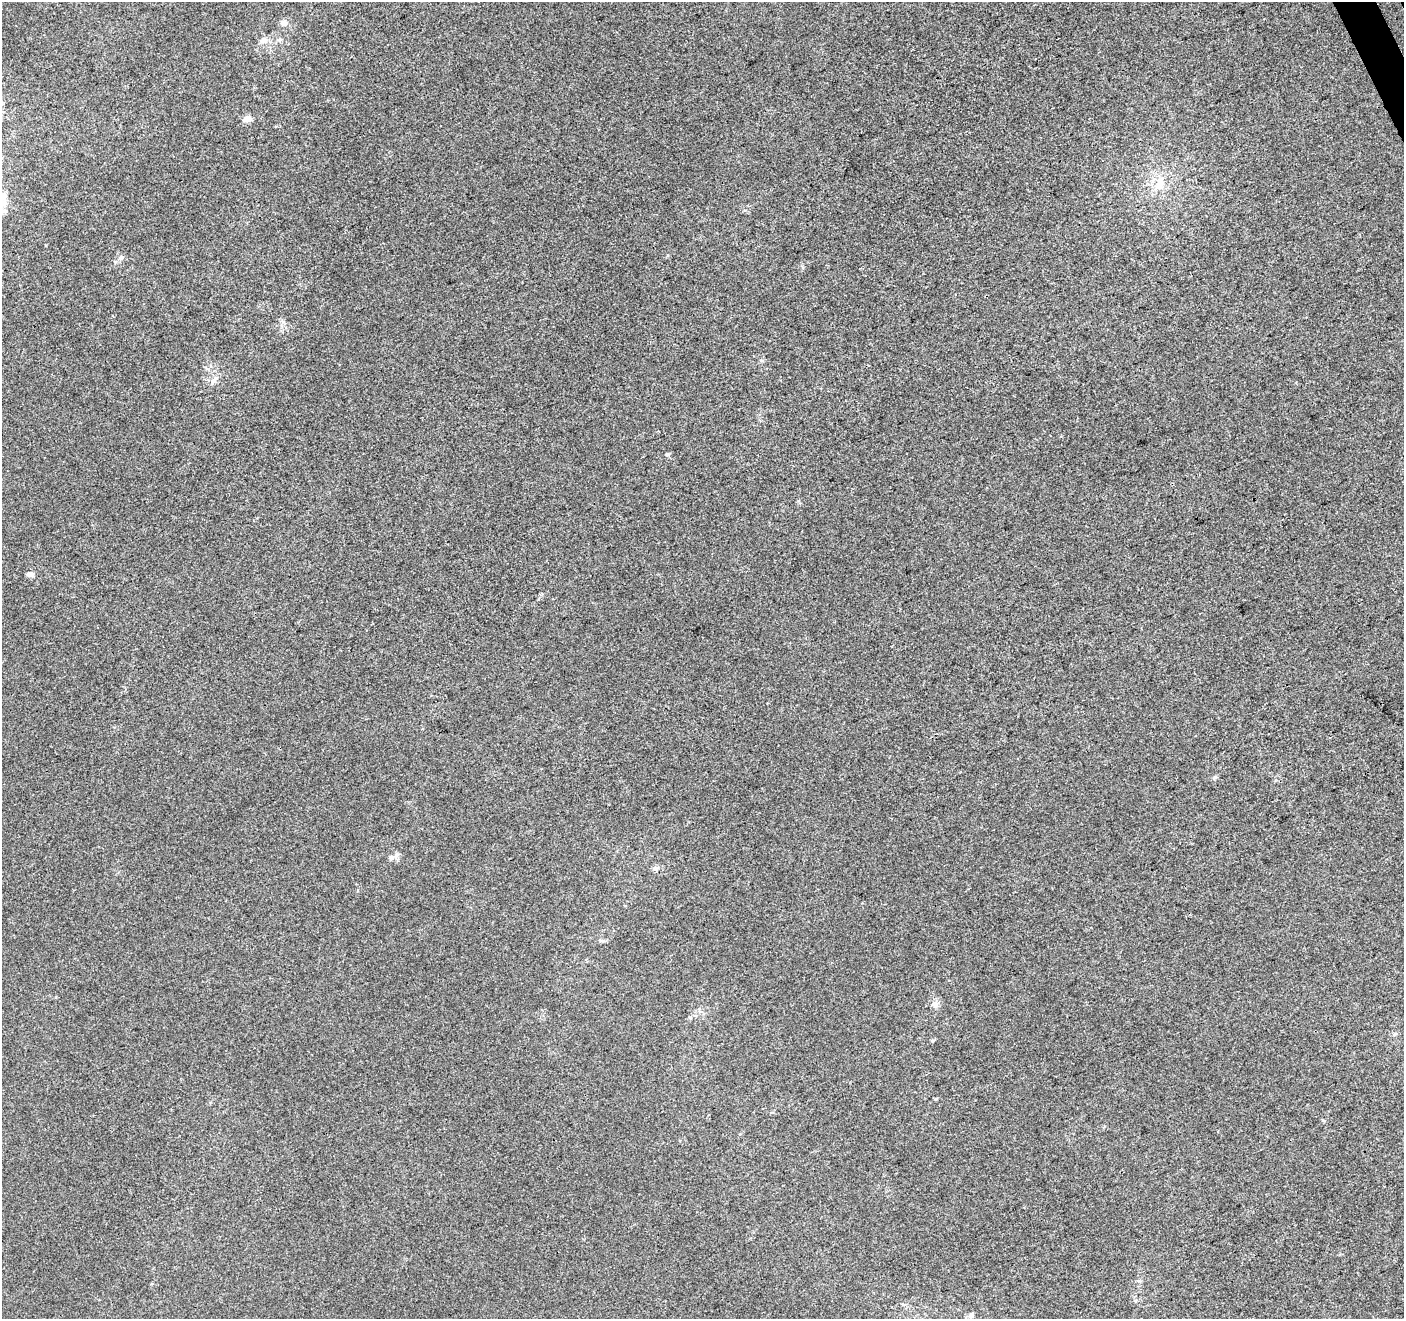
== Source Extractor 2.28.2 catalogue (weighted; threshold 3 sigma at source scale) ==
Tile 10 of 4 x 4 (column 2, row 3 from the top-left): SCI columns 1459-2860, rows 1488-2804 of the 5718 x 5551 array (HDU 1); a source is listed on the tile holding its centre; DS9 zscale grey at full resolution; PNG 1406 x 1321 px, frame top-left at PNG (2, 2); no overlay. Shown black and unused: <1% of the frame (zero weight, under 3 of 4 exposures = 5% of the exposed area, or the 3 px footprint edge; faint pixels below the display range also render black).
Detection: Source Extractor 2.28.2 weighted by HDU 2 'WHT'; one run over the whole footprint, this tile lists its part. Background -5.36e-04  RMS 0.0047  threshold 0.021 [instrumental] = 3 sigma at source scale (4.5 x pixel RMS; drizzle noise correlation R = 1.50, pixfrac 1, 0.0396/0.0396 arcsec/px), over >= 5 px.
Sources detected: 20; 1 cosmic-ray / hot-pixel residue — not listed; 1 inside a brighter listed object's ellipse — not listed separately; the other 18 listed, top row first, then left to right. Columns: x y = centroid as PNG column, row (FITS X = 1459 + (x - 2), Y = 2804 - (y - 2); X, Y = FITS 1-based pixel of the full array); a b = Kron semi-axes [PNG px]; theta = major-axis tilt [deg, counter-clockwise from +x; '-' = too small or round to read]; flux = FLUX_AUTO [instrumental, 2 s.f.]
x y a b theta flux
284 23 11 9 20 2.1
263 40 10 8 30 2.8
247 119 8 6 7 4
1159 184 21 10 84 6.8
3 198 21 11 -80 7.1
121 257 9 5 20 1.2
762 360 6 5 - 0.77
215 378 9 6 43 2.1
667 454 6 4 -12 0.73
29 574 8 6 0 1.7
1215 777 7 4 45 0.76
396 855 8 7 - 1.5
655 868 7 6 - 1.3
602 941 8 5 -18 0.97
935 1005 11 8 -39 2.2
1395 1034 5 5 - 0.73
933 1041 6 4 4 0.65
971 1316 7 7 - 1.8
Isophote crosses this tile's border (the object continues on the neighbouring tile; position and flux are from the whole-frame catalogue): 1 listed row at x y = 3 198
Unlisted compact peaks at least as high as the median listed source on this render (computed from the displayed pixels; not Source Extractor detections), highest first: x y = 936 1099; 46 245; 802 266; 745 210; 1323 1120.